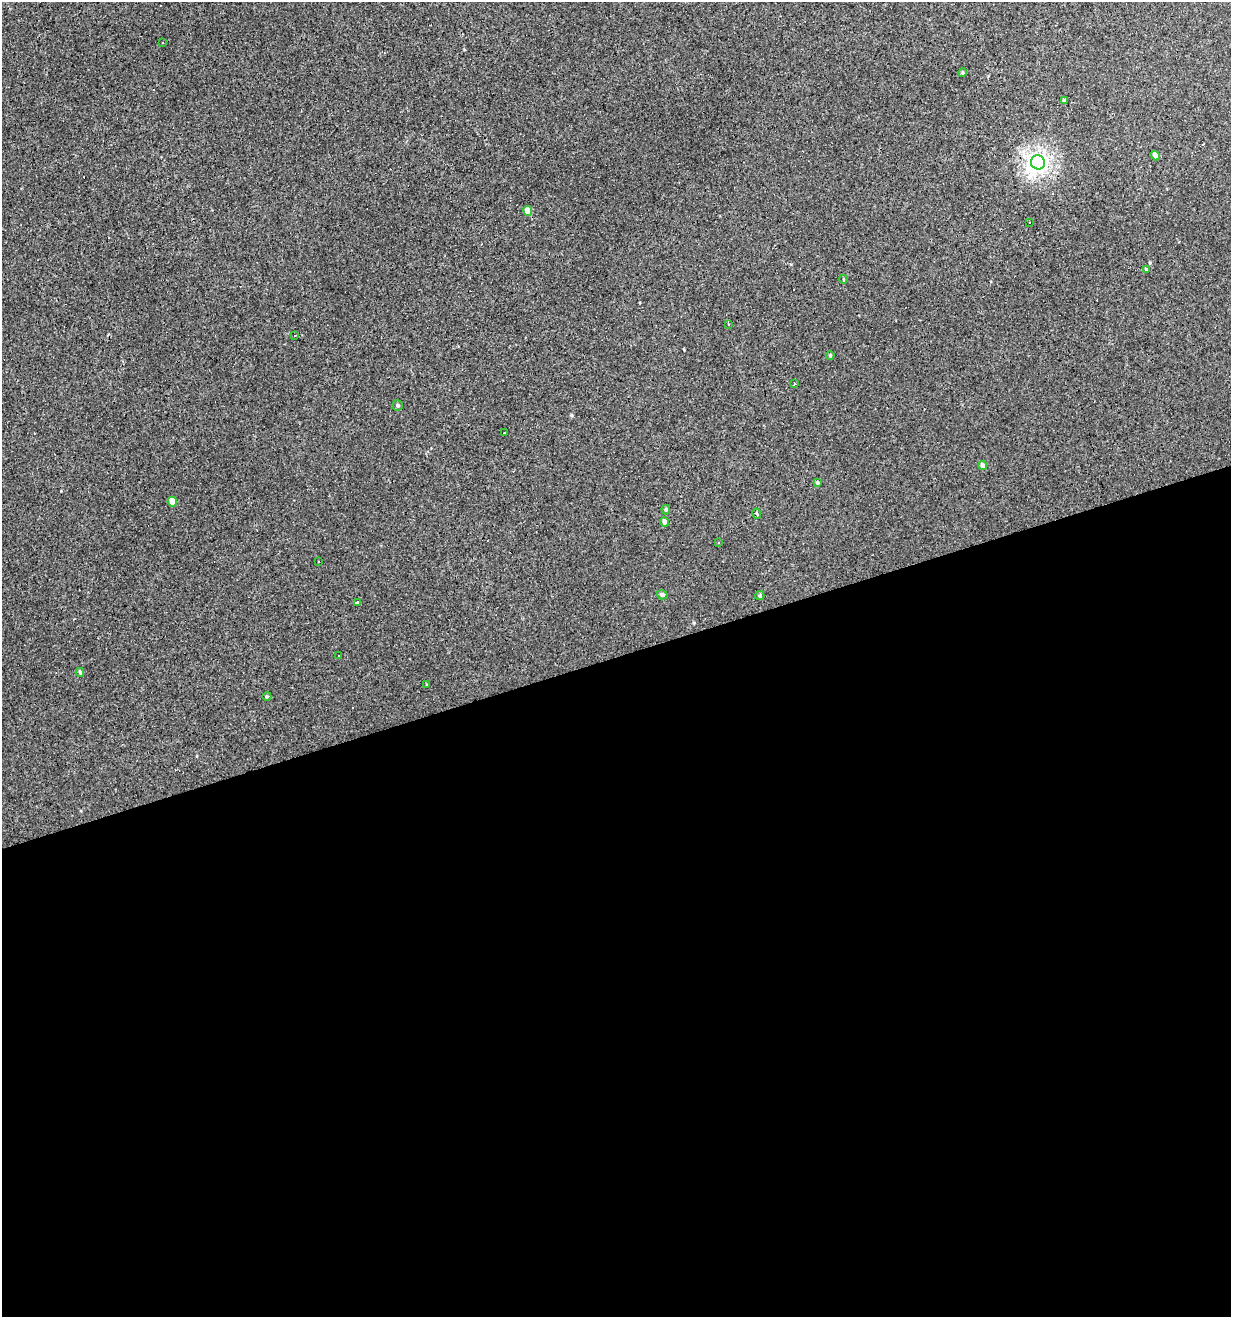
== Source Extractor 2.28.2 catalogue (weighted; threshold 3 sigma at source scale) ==
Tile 15 of 4 x 4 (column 3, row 4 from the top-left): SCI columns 2563-3791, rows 1-1315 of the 5072 x 5261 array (HDU 1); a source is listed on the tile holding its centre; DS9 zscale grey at full resolution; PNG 1233 x 1319 px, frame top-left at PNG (2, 2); each listed source drawn as its Kron ellipse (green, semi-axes under 4 px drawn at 4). Shown black and unused: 50% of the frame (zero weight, under 3 of 4 exposures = <1% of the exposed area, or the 3 px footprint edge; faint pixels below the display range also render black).
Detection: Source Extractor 2.28.2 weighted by HDU 2 'WHT'; one run over the whole footprint, this tile lists its part. Background 0.00193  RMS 0.0037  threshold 0.0167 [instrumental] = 3 sigma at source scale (4.5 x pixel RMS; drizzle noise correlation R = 1.50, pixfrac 1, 0.0396/0.0396 arcsec/px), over >= 5 px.
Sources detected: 37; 7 cosmic-ray / hot-pixel residue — neither listed nor drawn; the other 30 listed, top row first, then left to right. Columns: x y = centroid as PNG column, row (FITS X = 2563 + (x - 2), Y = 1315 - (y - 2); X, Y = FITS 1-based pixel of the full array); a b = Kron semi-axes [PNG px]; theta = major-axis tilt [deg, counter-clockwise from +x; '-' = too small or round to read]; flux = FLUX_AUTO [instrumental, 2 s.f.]
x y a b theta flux
162 43 3 3 - 0.62
962 72 4 3 - 0.45
1064 100 4 4 - 0.57
1155 156 5 4 - 1.9
1038 162 7 7 - 110
528 211 5 4 - 3.8
1030 223 3 3 - 0.6
1146 269 4 3 - 0.34
843 279 4 3 - 0.31
728 324 3 2 - 0.44
295 335 3 3 - 0.53
830 355 4 3 - 0.44
794 384 4 3 - 0.51
398 405 5 5 - 0.57
504 433 3 3 - 0.82
983 465 4 4 - 0.93
817 482 4 3 - 0.54
172 502 5 4 - 3.2
666 510 5 4 - 0.46
757 514 5 2 - 0.48
665 522 4 4 - 1.4
718 542 3 3 - 1
318 561 3 3 - 0.49
662 595 5 4 - 0.88
760 595 4 4 - 0.55
357 602 4 2 - 1.5
339 656 3 3 - 0.58
80 672 4 3 - 0.48
427 684 3 3 - 1.3
267 696 4 3 - 0.33
Unlisted compact peaks at least as high as the median listed source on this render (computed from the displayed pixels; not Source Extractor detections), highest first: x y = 571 415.